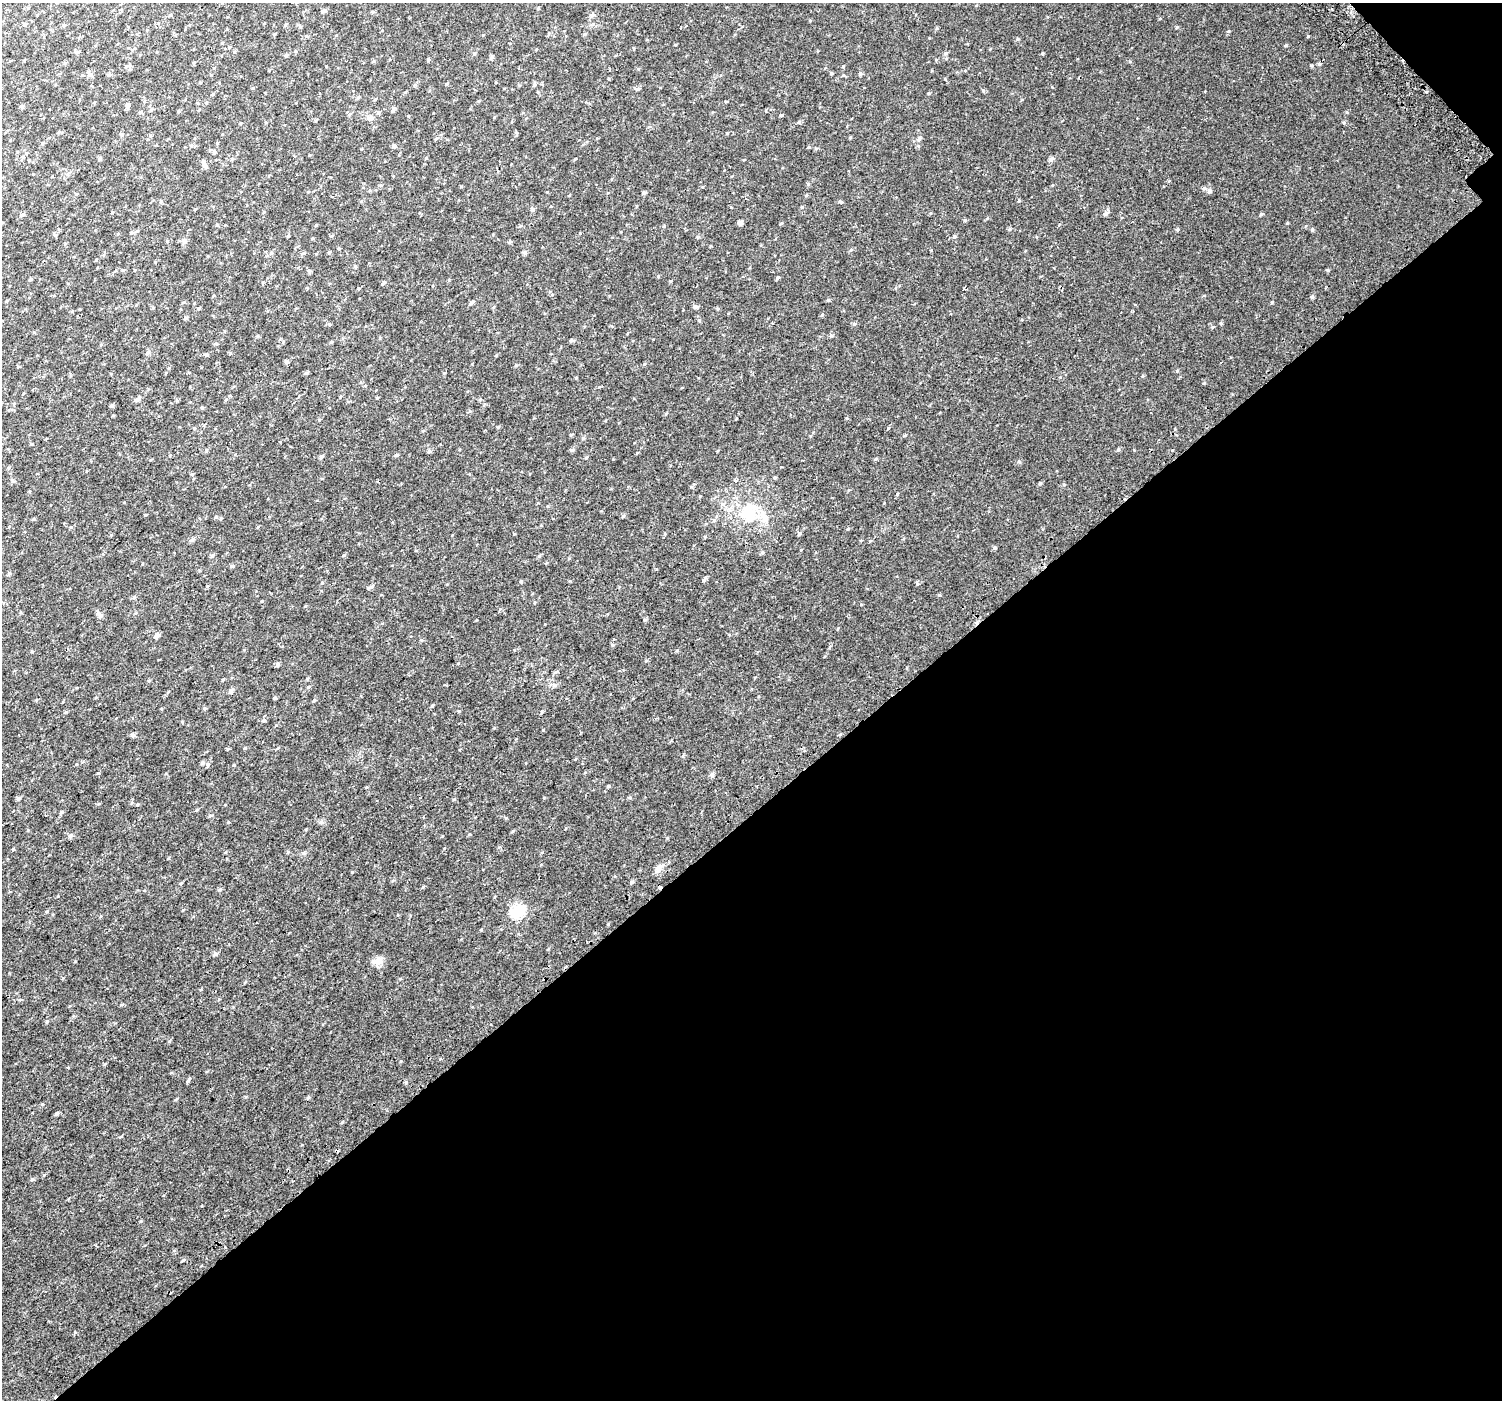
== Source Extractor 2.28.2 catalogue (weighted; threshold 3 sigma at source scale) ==
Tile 12 of 4 x 4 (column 4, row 3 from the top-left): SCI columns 4549-6048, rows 1677-3074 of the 6110 x 6080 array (HDU 1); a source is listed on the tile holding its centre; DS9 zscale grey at full resolution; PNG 1504 x 1402 px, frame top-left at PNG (2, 3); no overlay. Shown black and unused: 43% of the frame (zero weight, under 2 of 3 exposures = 3% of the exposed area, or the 3 px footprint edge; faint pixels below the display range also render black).
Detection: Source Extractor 2.28.2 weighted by HDU 2 'WHT'; one run over the whole footprint, this tile lists its part. Background 0.0149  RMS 0.0057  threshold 0.0258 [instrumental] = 3 sigma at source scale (4.5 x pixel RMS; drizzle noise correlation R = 1.50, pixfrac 1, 0.0396/0.0396 arcsec/px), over >= 5 px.
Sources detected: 249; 2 cosmic-ray / hot-pixel residue — not listed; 2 inside a brighter listed object's ellipse — not listed separately; the other 245 listed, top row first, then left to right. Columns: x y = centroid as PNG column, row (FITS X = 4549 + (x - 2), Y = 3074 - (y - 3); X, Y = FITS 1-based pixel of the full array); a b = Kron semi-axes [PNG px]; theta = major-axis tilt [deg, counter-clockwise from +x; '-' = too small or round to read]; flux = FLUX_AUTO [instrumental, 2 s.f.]
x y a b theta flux
538 8 5 3 - 0.43
324 11 5 4 - 1.1
372 12 4 4 - 0.57
170 15 5 3 - 0.47
593 15 6 6 - 1.2
1160 18 5 3 - 0.37
25 24 5 4 - 0.62
64 25 5 4 - 0.67
285 25 5 4 - 0.55
1177 27 4 3 - 0.58
937 28 5 3 - 0.55
1228 31 5 4 - 0.61
275 34 5 3 - 0.45
584 34 5 4 - 0.67
306 36 5 3 - 0.57
1308 36 3 3 - 0.47
1017 39 5 4 - 0.59
222 43 4 3 - 0.43
1286 45 4 4 - 0.53
76 51 7 4 -32 0.86
296 51 5 3 - 0.48
234 52 5 3 - 0.51
945 53 6 4 20 0.84
1042 53 4 3 - 0.56
474 54 5 4 - 0.65
286 55 4 4 - 0.93
491 57 6 4 69 1.1
428 60 5 3 - 0.6
373 61 5 3 - 0.48
194 63 5 4 - 0.53
1319 64 5 5 - 0.71
843 66 4 4 - 0.52
129 69 7 5 2 0.99
831 73 4 4 - 0.56
860 74 5 5 - 0.9
89 75 8 6 -19 1.5
109 75 5 4 - 0.72
843 75 5 4 - 0.53
447 84 5 4 - 0.56
534 85 5 5 - 0.78
253 88 5 3 - 0.46
638 89 7 4 -14 0.98
983 90 5 4 - 0.65
538 92 5 3 - 0.44
929 93 4 3 - 0.52
213 94 4 4 - 0.58
479 101 4 4 - 0.53
726 101 5 3 - 0.4
206 102 5 4 - 0.58
21 106 6 5 - 0.77
127 107 7 5 90 1
393 109 6 4 68 1.1
178 111 5 3 - 0.53
140 112 5 3 - 0.54
378 112 5 5 - 0.86
781 115 4 4 - 0.5
370 118 10 7 11 2
316 120 5 3 - 0.49
1344 122 5 4 - 0.6
240 123 4 3 - 0.38
649 126 5 3 - 0.57
727 133 5 3 - 0.38
122 134 5 4 - 0.61
850 138 4 3 - 0.45
919 139 6 5 - 1.1
191 145 6 4 -18 0.69
394 146 6 4 19 1.1
808 147 4 4 - 0.48
214 151 6 4 -88 0.99
100 159 4 4 - 0.87
232 159 5 4 - 0.72
1051 159 7 5 17 1.1
205 166 5 5 - 1.2
808 184 5 4 - 0.68
1204 188 5 5 - 0.9
1210 191 6 6 - 1.1
643 193 4 4 - 0.85
806 195 5 3 - 0.47
161 201 5 4 - 0.68
841 202 5 4 - 0.59
195 209 5 3 - 0.42
533 209 6 5 - 0.91
264 212 5 3 - 0.49
1106 213 7 5 27 1.3
1261 214 5 4 - 0.66
22 215 7 5 27 0.92
965 220 5 4 - 0.53
740 223 4 4 - 2.2
781 223 5 4 - 0.53
217 225 4 4 - 0.49
316 225 3 3 - 0.51
1010 229 5 5 - 0.72
1177 229 5 4 - 0.64
1312 229 5 4 - 0.84
131 233 5 4 - 0.57
55 235 6 4 -24 0.76
288 236 5 4 - 0.63
955 236 5 4 - 0.65
167 241 4 4 - 0.56
184 241 9 6 -84 1.6
510 242 5 4 - 0.71
339 248 4 3 - 0.42
851 250 5 3 - 0.63
329 252 4 3 - 0.54
271 253 5 5 - 0.92
303 253 5 4 - 0.64
525 253 6 5 - 0.92
208 256 4 3 - 0.37
96 260 4 4 - 0.44
355 267 5 4 - 0.65
123 270 5 4 - 0.6
1327 270 4 4 - 0.64
309 271 6 4 -71 0.71
658 276 4 4 - 0.48
777 278 6 3 33 0.63
30 279 4 3 - 0.73
263 283 5 3 - 0.47
384 283 6 4 50 0.81
1312 297 5 4 - 0.9
828 300 5 4 - 0.62
6 301 5 3 - 0.45
183 302 5 3 - 0.48
472 302 9 4 37 1.2
1272 302 4 4 - 0.49
695 307 6 5 - 1.2
199 308 5 3 - 0.53
822 315 5 4 - 0.59
186 318 5 4 - 0.84
699 320 5 3 - 0.51
1220 323 5 3 - 0.5
854 324 6 5 - 0.77
831 335 5 5 - 0.79
571 340 5 5 - 0.76
331 342 4 3 - 0.64
147 353 7 5 42 1.1
207 355 5 4 - 0.78
286 362 5 4 - 1.1
644 364 5 4 - 0.66
516 366 5 3 - 0.54
444 373 4 3 - 0.45
1143 376 5 3 - 0.49
1204 383 4 4 - 0.42
377 398 4 3 - 0.48
226 399 5 3 - 0.52
135 400 9 4 2 1.1
111 406 4 4 - 1.1
202 408 4 4 - 0.7
847 418 4 3 - 0.48
194 428 5 3 - 0.47
888 428 5 3 - 0.45
423 431 5 3 - 0.48
571 435 5 3 - 0.52
905 435 4 3 - 0.5
583 438 5 5 - 0.72
32 444 4 3 - 0.43
1118 449 5 4 - 0.77
206 450 5 3 - 0.52
572 450 6 5 - 0.92
429 451 5 5 - 0.93
396 455 6 4 25 0.71
321 456 6 4 69 0.82
586 458 4 4 - 0.55
1019 461 6 5 - 0.74
192 474 5 4 - 0.48
735 480 3 3 - 3.8
1040 483 4 4 - 0.53
1064 484 5 3 - 0.42
897 494 4 3 - 0.46
547 506 5 3 - 0.43
749 514 31 26 60 23
145 515 5 3 - 0.39
623 516 5 5 - 0.72
216 517 5 5 - 0.65
714 520 6 4 19 0.75
71 527 4 4 - 0.54
848 529 5 4 - 0.6
799 533 5 5 - 0.86
514 534 4 3 - 0.4
192 540 6 5 - 1.3
995 548 5 5 - 0.76
212 555 6 4 23 0.79
344 555 5 4 - 0.56
539 556 5 4 - 0.65
232 566 5 4 - 0.94
704 580 5 3 - 0.59
521 581 4 4 - 0.55
322 583 5 3 - 0.46
207 586 4 3 - 0.41
371 587 6 4 22 1.3
134 597 6 5 - 0.79
535 602 4 3 - 0.44
100 615 10 6 -45 1.5
645 619 5 3 - 0.55
157 636 6 5 - 1.8
612 645 5 4 - 0.59
677 650 5 3 - 0.48
32 652 5 3 - 0.45
277 664 5 4 - 1.2
223 680 4 3 - 0.52
149 681 4 4 - 0.61
555 685 7 5 15 1.3
308 687 5 4 - 0.57
231 691 7 5 68 1.2
168 692 6 4 46 0.59
275 698 5 3 - 0.52
314 700 5 4 - 0.58
432 705 4 3 - 0.54
204 708 5 4 - 0.69
264 720 6 5 - 0.93
543 730 4 3 - 0.36
133 735 6 5 - 1.3
245 748 4 4 - 0.51
228 749 5 3 - 0.53
202 763 5 5 - 0.95
208 765 5 4 - 0.82
712 775 7 5 70 0.96
18 798 5 5 - 1.1
629 798 5 3 - 0.56
197 810 4 3 - 0.54
62 812 5 4 - 0.67
210 816 5 5 - 0.79
469 834 4 3 - 0.46
70 836 6 5 - 1.3
13 849 4 3 - 0.76
658 869 12 5 76 2.1
632 882 4 4 - 1.2
423 887 4 3 - 0.51
659 888 4 3 - 3.5
220 889 5 4 - 0.72
47 911 5 3 - 0.51
518 911 7 6 - 63
608 924 4 3 - 0.64
481 930 5 3 - 0.43
215 954 6 5 - 1.2
377 961 17 8 14 3.8
122 1005 5 3 - 0.54
47 1021 5 3 - 0.53
189 1079 10 3 59 0.79
308 1097 5 3 - 0.51
56 1113 4 3 - 2.2
121 1136 5 3 - 0.46
44 1175 5 3 - 0.49
32 1179 6 4 2 0.63
225 1247 3 3 - 0.8
183 1260 6 2 45 0.54
Overlapping masked pixels (flux is a lower limit): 2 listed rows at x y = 749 514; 659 888
Unlisted compact peaks at least as high as the median listed source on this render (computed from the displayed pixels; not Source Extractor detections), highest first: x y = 1311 65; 939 595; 75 961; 352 872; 1177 371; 1019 201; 1212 327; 234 765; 141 1221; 670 281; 799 122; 1287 223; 104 1064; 1347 112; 75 1332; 656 569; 321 822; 459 711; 288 852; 513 831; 576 378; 228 822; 137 805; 262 601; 875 459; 498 427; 66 712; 506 818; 1130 61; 667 838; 570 581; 664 226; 544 798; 646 661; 76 764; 580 233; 494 728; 917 583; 202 1206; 613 459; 421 640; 870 541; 675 45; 183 910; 705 537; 305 606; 801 550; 608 786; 1134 450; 58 896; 575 759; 470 411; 1169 181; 929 38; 496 355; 1060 377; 175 1100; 1059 224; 28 830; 476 620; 401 1061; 1052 87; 861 604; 548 949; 400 979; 691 487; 454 799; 181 883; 230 353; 884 503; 711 246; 766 111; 34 519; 717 309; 609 79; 303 853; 801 207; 838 628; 449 280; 98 804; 700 496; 63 978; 97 773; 545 624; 484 404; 575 159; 1052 185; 166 773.